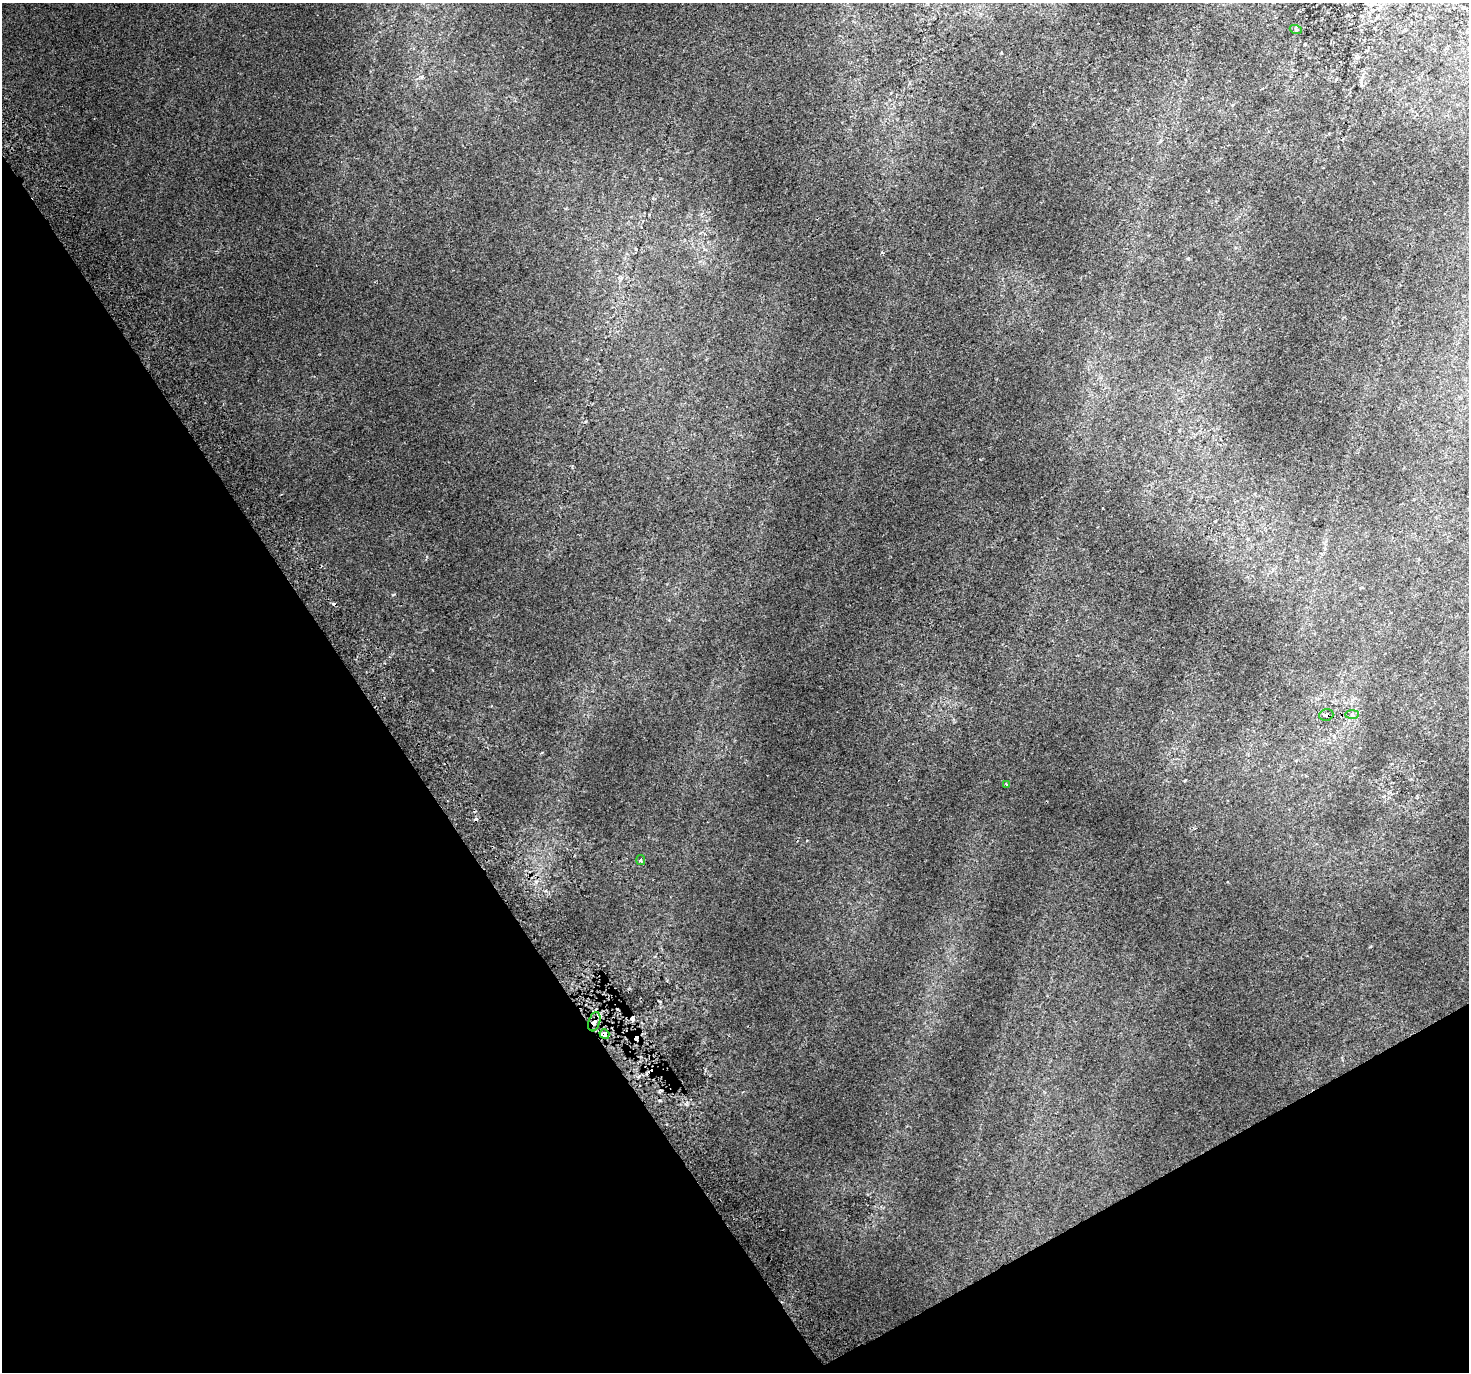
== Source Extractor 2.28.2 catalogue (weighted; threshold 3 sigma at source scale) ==
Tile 14 of 4 x 4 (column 2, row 4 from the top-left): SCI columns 1508-2974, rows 199-1568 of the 5943 x 5816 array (HDU 1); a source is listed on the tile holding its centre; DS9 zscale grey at full resolution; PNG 1471 x 1374 px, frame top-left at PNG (2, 3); each listed source drawn as its Kron ellipse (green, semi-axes under 4 px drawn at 4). Shown black and unused: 31% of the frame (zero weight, under 2 of 3 exposures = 3% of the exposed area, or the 3 px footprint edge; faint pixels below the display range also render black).
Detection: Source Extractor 2.28.2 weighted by HDU 2 'WHT'; one run over the whole footprint, this tile lists its part. Background 0.00701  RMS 0.0058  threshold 0.0261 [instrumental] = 3 sigma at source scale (4.5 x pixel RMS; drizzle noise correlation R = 1.50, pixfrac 1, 0.0396/0.0396 arcsec/px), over >= 5 px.
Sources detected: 12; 5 cosmic-ray / hot-pixel residue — neither listed nor drawn; the other 7 listed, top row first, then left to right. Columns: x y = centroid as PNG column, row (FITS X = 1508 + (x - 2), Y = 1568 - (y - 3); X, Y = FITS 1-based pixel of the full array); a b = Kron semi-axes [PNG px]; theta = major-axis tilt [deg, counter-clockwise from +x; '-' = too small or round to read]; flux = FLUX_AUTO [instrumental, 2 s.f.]
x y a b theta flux
1296 30 6 3 -19 0.66
1326 715 7 5 16 1.4
1352 715 7 4 1 1.1
1007 784 4 3 - 0.66
641 860 5 4 - 0.85
594 1022 10 5 72 2.3
604 1034 5 4 - 2.2
Overlapping masked pixels (flux is a lower limit): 3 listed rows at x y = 1326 715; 594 1022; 604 1034